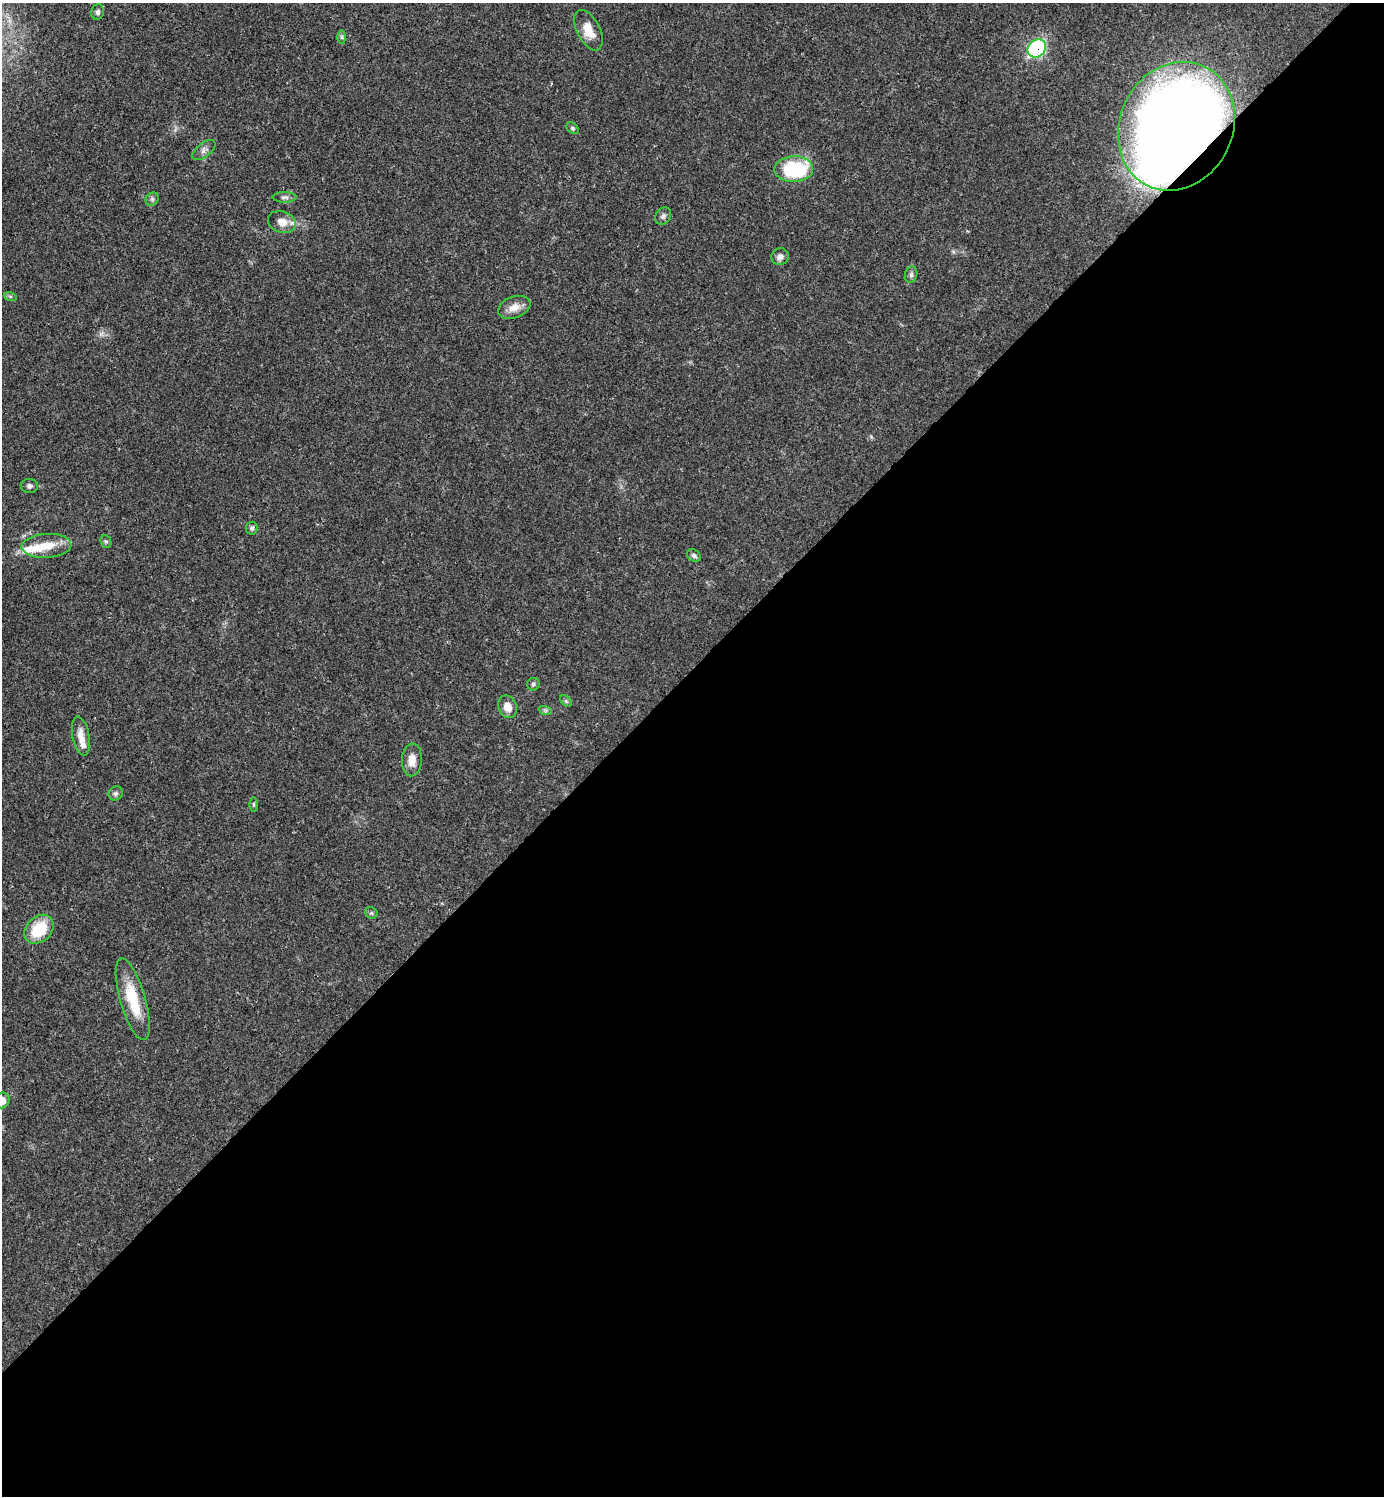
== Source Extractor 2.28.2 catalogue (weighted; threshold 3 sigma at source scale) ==
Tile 15 of 4 x 4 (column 3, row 4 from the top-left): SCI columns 3061-4442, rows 1-1494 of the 5980 x 5981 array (HDU 1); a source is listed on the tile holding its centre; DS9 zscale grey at full resolution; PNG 1386 x 1498 px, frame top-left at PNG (2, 3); each listed source drawn as its Kron ellipse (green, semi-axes under 4 px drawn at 4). Shown black and unused: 55% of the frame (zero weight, under 3 of 4 exposures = <1% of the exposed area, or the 3 px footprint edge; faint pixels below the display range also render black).
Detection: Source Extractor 2.28.2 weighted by HDU 2 'WHT'; one run over the whole footprint, this tile lists its part. Background 0.0194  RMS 0.0023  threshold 0.0102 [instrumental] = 3 sigma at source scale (4.5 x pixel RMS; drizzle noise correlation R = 1.50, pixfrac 1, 0.05/0.05 arcsec/px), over >= 5 px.
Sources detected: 36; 3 inside a brighter listed object's ellipse — not listed separately; the other 33 listed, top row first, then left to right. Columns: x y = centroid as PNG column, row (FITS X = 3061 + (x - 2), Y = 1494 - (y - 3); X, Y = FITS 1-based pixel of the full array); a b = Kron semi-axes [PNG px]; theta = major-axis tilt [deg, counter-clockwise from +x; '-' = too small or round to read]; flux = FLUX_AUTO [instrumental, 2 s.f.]
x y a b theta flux
98 12 8 6 77 0.6
588 30 22 11 -63 3.5
342 37 7 4 -89 0.41
1037 48 10 8 41 29
1176 126 66 56 64 270
573 128 7 5 -42 0.38
204 150 14 6 39 0.97
794 169 19 13 2 18
284 197 12 5 0 0.73
152 199 7 6 - 0.51
663 216 9 7 52 0.73
282 222 14 10 -21 2.5
780 257 9 8 - 1
911 275 8 6 75 0.6
10 296 6 4 -19 0.36
514 307 17 10 21 2.4
29 486 8 7 - 0.73
252 528 6 5 - 0.59
106 541 6 5 - 0.4
46 546 25 12 3 4.7
694 556 8 5 -33 0.58
533 684 6 6 - 0.45
566 701 7 4 -45 0.36
507 707 11 9 -67 2.4
545 710 7 4 -18 0.41
81 736 20 8 -79 2.4
412 760 16 10 87 2.5
116 793 7 6 - 0.62
254 804 7 3 -89 0.33
371 913 6 5 - 0.38
39 929 16 12 44 8.6
133 999 42 12 -74 8.6
2 1100 8 7 - 2.4
Overlapping masked pixels (flux is a lower limit): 2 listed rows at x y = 1037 48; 1176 126
Isophote crosses this tile's border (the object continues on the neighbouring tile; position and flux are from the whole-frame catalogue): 1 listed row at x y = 2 1100